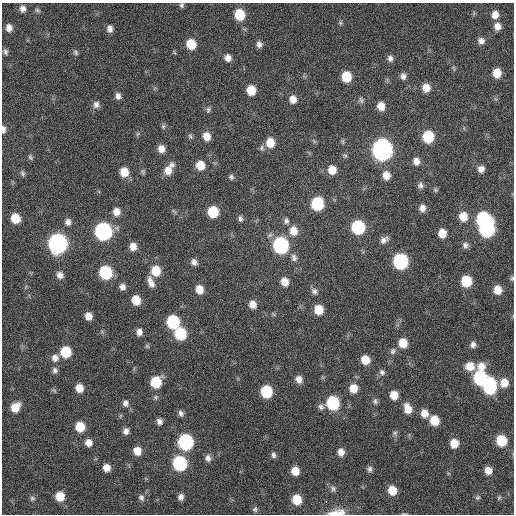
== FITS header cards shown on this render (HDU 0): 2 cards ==
NAXIS1  =                  512 / Axis length
NAXIS2  =                  512 / Axis length

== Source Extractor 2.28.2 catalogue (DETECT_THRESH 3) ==
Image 512 x 512 px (HDU 0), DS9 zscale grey, 1 PNG px = 1 image px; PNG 516 x 516 px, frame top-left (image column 1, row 512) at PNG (2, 3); no overlay
Background 415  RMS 11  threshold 34.3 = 3 sigma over >= 5 px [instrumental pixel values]
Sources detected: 158; all 158 listed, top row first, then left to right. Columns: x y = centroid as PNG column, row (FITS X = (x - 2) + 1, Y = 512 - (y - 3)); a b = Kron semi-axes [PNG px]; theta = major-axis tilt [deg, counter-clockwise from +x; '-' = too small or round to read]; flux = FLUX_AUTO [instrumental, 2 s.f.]
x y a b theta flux
182 5 6 5 - 1700
23 9 8 7 - 4100
37 10 7 5 -32 1600
239 15 9 8 - 25000
495 15 9 7 73 6000
340 23 7 5 -46 1400
497 26 8 7 - 5300
9 28 8 6 -82 4900
110 29 8 6 -83 3800
481 41 8 7 - 3700
191 44 9 8 - 17000
259 44 8 7 - 3300
5 52 7 5 -69 2100
76 52 8 6 -48 1600
174 52 6 3 -71 920
228 58 8 7 - 5000
390 58 8 7 - 3100
454 68 8 3 -77 1200
497 73 8 7 - 12000
403 76 8 7 - 3100
346 77 8 7 - 21000
426 88 9 8 - 9000
251 90 8 7 - 14000
118 96 8 6 -78 3400
293 99 8 7 - 6400
361 100 9 6 -71 2000
96 104 9 8 - 3500
381 106 8 7 - 8100
208 110 7 6 - 1800
163 126 7 5 70 1400
3 129 8 4 -88 2900
138 134 6 4 88 1100
190 136 7 5 -62 1500
207 136 8 7 - 7800
428 137 8 8 - 35000
314 141 7 4 -45 1300
343 141 8 4 -82 1300
270 142 9 8 - 12000
262 148 8 7 - 2000
161 149 8 7 - 6100
382 150 10 9 - 440000
30 157 7 5 -69 1500
416 161 8 7 - 4900
200 165 8 7 - 13000
169 169 14 7 57 9300
481 169 6 6 - 4500
332 170 9 8 - 9900
143 171 7 6 - 1400
124 172 9 8 - 12000
22 173 8 5 -66 1700
386 175 9 8 - 7700
231 177 7 6 - 1900
420 185 7 7 - 2500
435 190 6 5 - 1200
317 204 9 8 - 49000
422 208 7 6 - 4100
174 211 9 3 -45 1200
116 212 8 7 - 6400
213 212 8 7 - 28000
463 216 9 8 - 11000
15 218 8 7 - 15000
240 218 8 6 -82 2300
483 219 9 9 - 92000
286 221 8 7 - 2400
68 222 8 7 - 3600
358 227 9 8 - 73000
487 229 9 9 - 120000
103 231 9 9 - 200000
293 231 11 9 -76 9300
442 233 7 6 - 9900
384 240 10 7 34 3700
58 243 10 9 - 340000
281 245 9 8 - 130000
465 245 8 7 - 2700
133 246 7 7 - 6500
294 258 11 8 -73 3600
400 261 9 8 - 110000
194 262 8 7 - 3500
156 271 9 8 - 17000
106 272 9 8 - 55000
60 275 9 8 - 4100
512 278 6 5 - 1200
466 281 8 8 - 28000
151 282 13 7 -71 5600
285 282 8 7 - 7700
122 287 6 6 - 3700
199 289 8 7 - 8900
498 290 8 7 - 9700
314 291 9 7 -54 2900
136 300 8 7 - 13000
252 304 8 7 - 6300
318 310 8 7 - 14000
273 314 6 4 -70 960
88 316 7 6 - 6200
173 322 9 8 - 58000
139 332 8 6 -86 4100
180 334 9 8 - 41000
403 343 8 7 - 13000
473 345 7 6 - 3000
147 346 6 6 - 1200
393 351 10 7 50 2700
66 352 8 8 - 27000
55 358 10 9 - 5100
365 360 8 7 - 12000
470 366 9 8 - 11000
481 366 10 10 - 8200
55 370 8 7 - 2700
382 372 8 7 - 2500
480 378 9 8 - 81000
299 379 8 7 - 5300
156 382 8 8 - 28000
504 383 9 8 - 9500
490 386 11 8 87 88000
79 388 8 7 - 8800
353 388 9 8 - 11000
266 392 8 8 - 40000
394 395 8 7 - 10000
156 397 7 6 - 1600
375 401 8 7 - 2200
125 403 8 8 - 3300
333 403 9 8 - 60000
15 407 10 8 48 12000
321 407 8 7 - 2700
408 408 10 7 -70 10000
181 413 8 6 -68 2600
424 413 8 7 - 7600
120 416 6 4 71 910
434 420 8 7 - 16000
159 421 6 6 - 3200
80 427 8 8 - 17000
126 431 7 6 - 3600
395 433 7 5 22 1700
501 440 8 7 - 28000
185 442 9 8 - 120000
89 443 8 7 - 6200
454 443 7 7 - 11000
137 451 8 7 - 9100
341 452 8 7 - 5600
273 455 8 6 -78 2100
208 458 8 6 -82 3400
180 463 9 8 - 89000
107 468 7 7 - 6900
369 469 7 6 - 2400
488 470 7 6 - 7400
295 471 7 7 - 10000
333 488 8 7 - 2500
392 490 8 7 - 12000
60 496 8 8 - 15000
141 497 9 7 -72 2800
181 497 7 6 - 3500
32 498 7 7 - 2000
478 498 6 6 - 1600
499 498 6 5 - 1200
297 500 8 7 - 18000
326 501 3 2 - 3700
255 509 6 6 - 1700
337 512 22 7 6 10000
404 513 7 3 0 880
At the frame edge (FLAGS 8, measured only in part): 5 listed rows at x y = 182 5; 3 129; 512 278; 337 512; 404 513